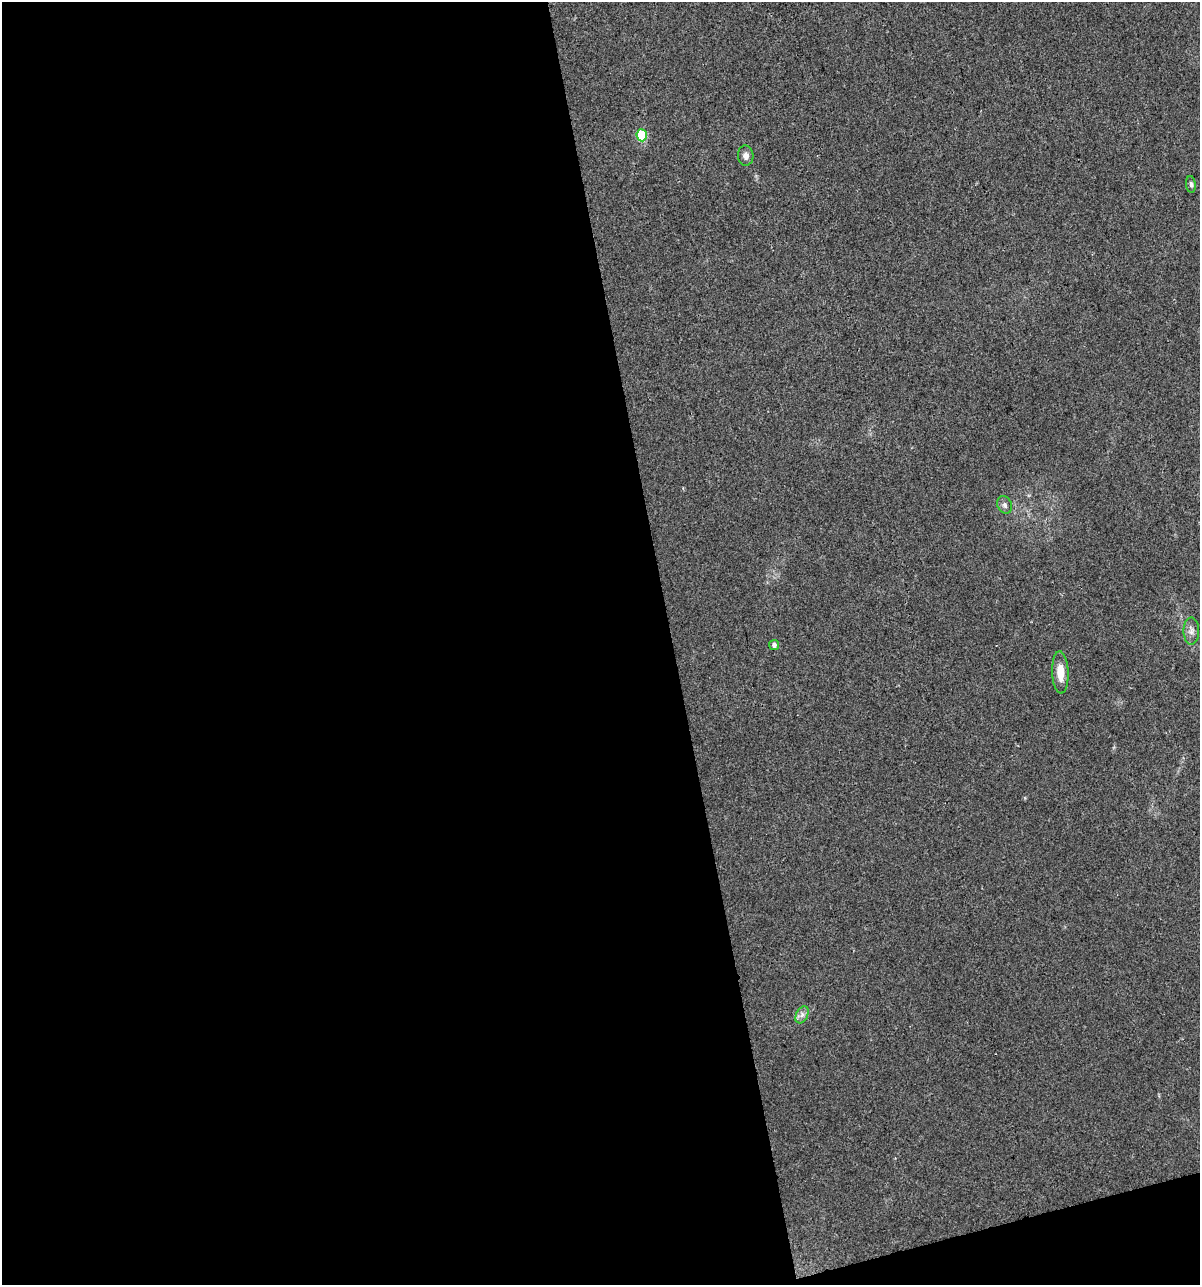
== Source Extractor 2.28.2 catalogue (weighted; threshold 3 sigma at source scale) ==
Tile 13 of 4 x 4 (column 1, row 4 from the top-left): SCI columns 95-1292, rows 1-1283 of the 4930 x 5133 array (HDU 1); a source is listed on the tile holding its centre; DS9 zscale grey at full resolution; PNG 1202 x 1287 px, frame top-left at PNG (2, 2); each listed source drawn as its Kron ellipse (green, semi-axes under 4 px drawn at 4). Shown black and unused: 58% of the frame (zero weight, under 2 of 3 exposures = <1% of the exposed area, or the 3 px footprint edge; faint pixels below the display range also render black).
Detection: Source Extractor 2.28.2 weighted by HDU 2 'WHT'; one run over the whole footprint, this tile lists its part. Background 0.0328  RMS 0.0063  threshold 0.0282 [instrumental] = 3 sigma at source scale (4.5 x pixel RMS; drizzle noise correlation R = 1.50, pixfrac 1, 0.0396/0.0396 arcsec/px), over >= 5 px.
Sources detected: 8; all 8 listed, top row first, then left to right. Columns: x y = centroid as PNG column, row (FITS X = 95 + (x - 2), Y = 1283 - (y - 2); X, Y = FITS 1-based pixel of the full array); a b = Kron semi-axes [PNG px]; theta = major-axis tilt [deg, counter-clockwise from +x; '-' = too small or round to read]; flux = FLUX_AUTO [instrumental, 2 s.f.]
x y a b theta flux
642 135 6 5 - 28
746 156 10 8 -86 3
1191 184 8 5 -84 1.4
1005 505 9 7 -64 2.1
1191 631 13 8 90 3.2
774 645 5 5 - 2.1
1060 672 21 8 -87 9.1
802 1015 9 6 65 2.4